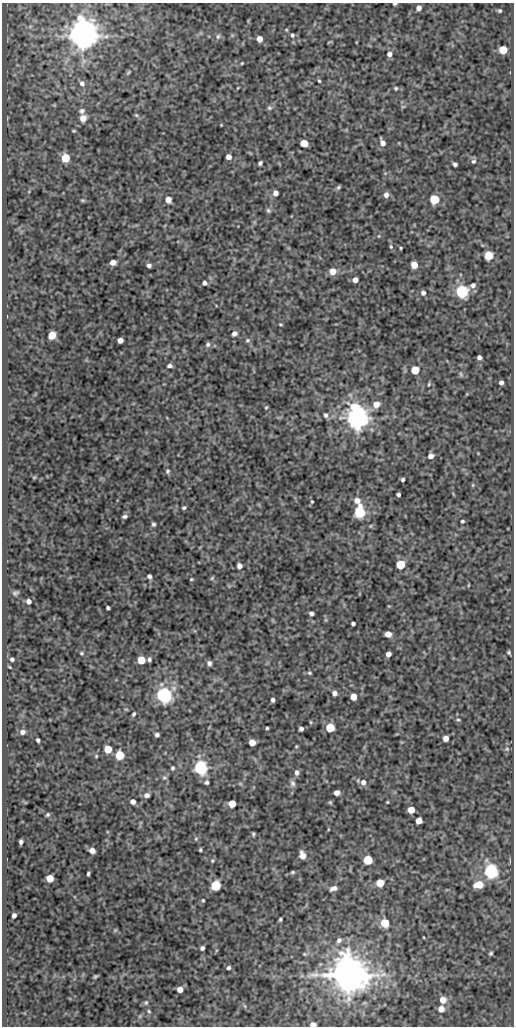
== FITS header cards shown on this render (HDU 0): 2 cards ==
NAXIS1  =                  512
NAXIS2  =                 1024

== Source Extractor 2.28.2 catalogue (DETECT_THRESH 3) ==
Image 512 x 1024 px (HDU 0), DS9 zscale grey, 1 PNG px = 1 image px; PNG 516 x 1028 px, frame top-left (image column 1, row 1024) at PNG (2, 3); no overlay
Background 166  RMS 0.66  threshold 1.97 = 3 sigma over >= 5 px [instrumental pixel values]
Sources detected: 170; all 170 listed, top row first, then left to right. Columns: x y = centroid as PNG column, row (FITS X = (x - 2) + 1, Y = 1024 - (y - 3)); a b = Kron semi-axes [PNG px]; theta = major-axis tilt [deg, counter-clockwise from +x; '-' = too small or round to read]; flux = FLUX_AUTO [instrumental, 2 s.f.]
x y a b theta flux
395 4 4 3 - 70
419 8 5 4 - 230
500 11 4 4 - 70
82 29 7 7 - 19000
292 35 5 5 - 85
83 36 8 7 - 86000
218 36 7 5 74 110
259 39 5 5 - 380
329 42 5 2 - 36
503 50 5 5 - 1700
389 54 6 6 - 190
242 63 4 3 - 42
129 72 8 4 45 68
319 81 3 3 - 50
82 83 7 6 - 150
396 88 4 4 - 59
403 106 6 4 19 56
269 108 7 6 - 90
82 111 7 6 - 120
136 115 6 5 - 66
83 118 7 6 - 360
221 125 2 2 - 28
304 143 6 5 - 910
382 143 7 4 -70 250
228 157 5 4 - 280
65 158 5 5 - 1700
473 161 6 6 - 99
260 163 4 3 - 100
455 164 4 3 - 110
338 187 6 4 41 74
275 193 5 5 - 250
386 195 6 6 - 190
434 199 5 5 - 2600
83 200 6 4 -19 60
168 200 5 5 - 420
268 210 7 6 - 92
379 236 5 3 - 39
391 247 6 5 - 69
401 248 3 2 - 45
489 255 5 5 - 2000
113 262 5 5 - 350
149 265 4 4 - 150
414 265 5 5 - 730
333 271 6 6 - 540
355 280 5 4 - 290
204 283 5 5 - 140
473 285 7 6 - 140
462 291 6 6 - 10000
423 293 6 6 - 130
280 324 5 3 - 49
234 333 6 5 - 180
52 335 6 5 - 1000
120 340 5 5 - 290
248 340 7 6 - 94
208 345 7 6 - 120
479 357 4 4 - 160
170 366 6 4 1 120
415 370 5 5 - 1200
461 374 7 5 -48 79
501 382 4 4 - 160
429 384 5 4 - 51
376 404 7 6 - 470
266 407 4 3 - 50
326 415 7 5 -66 120
357 418 7 7 - 58000
431 456 5 5 - 210
167 471 6 6 - 88
34 477 5 3 - 42
403 479 4 3 - 90
473 485 5 4 - 46
398 495 4 3 - 93
357 500 9 8 - 280
312 502 4 3 - 46
184 508 4 4 - 73
360 512 6 5 - 5200
125 516 5 4 - 100
462 521 3 3 - 66
153 524 5 4 - 96
400 565 5 5 - 2300
239 566 5 5 - 220
149 576 4 4 - 150
212 578 6 4 46 53
191 579 4 3 - 47
468 585 5 3 - 36
15 593 7 4 10 90
28 601 4 4 - 180
108 608 4 3 - 87
311 613 5 4 - 120
353 624 4 4 - 110
388 634 5 5 - 450
509 652 4 3 - 57
81 653 5 4 - 60
388 654 5 4 - 270
12 659 5 5 - 96
149 659 4 4 - 98
141 660 5 5 - 1100
209 663 5 5 - 150
310 673 5 4 - 68
334 693 5 5 - 210
164 695 6 6 - 16000
354 697 5 5 - 780
273 700 4 4 - 120
126 709 6 3 -18 42
134 714 5 3 - 76
458 720 5 4 - 58
310 722 6 4 -89 46
330 727 5 5 - 1900
267 728 3 3 - 62
301 729 4 4 - 110
22 732 6 5 - 190
157 735 4 4 - 120
446 738 5 5 - 270
38 740 4 3 - 92
252 742 5 5 - 520
296 746 4 3 - 43
108 749 5 5 - 980
507 749 6 5 - 75
119 755 5 5 - 2200
96 756 4 4 - 49
172 768 5 4 - 74
200 768 6 6 - 11000
297 772 6 5 - 160
164 778 7 5 0 82
207 782 5 5 - 86
363 782 7 7 - 250
292 783 9 7 -74 140
337 793 5 4 - 290
147 795 6 5 - 170
133 801 4 4 - 230
330 802 6 5 - 55
387 802 3 3 - 41
232 804 5 5 - 780
411 810 5 5 - 630
47 815 5 4 - 69
419 821 5 5 - 450
253 834 4 3 - 61
196 839 6 5 - 61
21 842 4 4 - 110
200 850 4 3 - 53
92 851 5 4 - 340
302 855 7 5 -72 390
368 860 5 5 - 2600
212 861 5 4 - 51
491 871 6 6 - 13000
293 872 6 4 15 66
88 874 4 3 - 78
50 878 5 5 - 900
380 883 5 5 - 1100
479 885 8 6 8 870
216 886 6 5 - 3500
333 888 8 5 19 180
203 900 4 3 - 51
14 915 4 4 - 150
280 919 4 3 - 63
385 923 5 5 - 1800
115 930 5 5 - 57
339 940 7 6 - 140
202 948 4 4 - 110
491 953 5 4 - 71
304 954 5 4 - 53
229 968 4 3 - 83
348 975 10 10 - 160000
95 976 5 3 - 64
180 989 5 5 - 410
443 1000 6 6 - 460
146 1003 6 5 - 86
441 1009 6 5 - 380
149 1011 6 4 -68 66
140 1016 6 4 72 60
313 1025 5 4 - 350
At the frame edge (FLAGS 8, measured only in part): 2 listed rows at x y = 395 4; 313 1025

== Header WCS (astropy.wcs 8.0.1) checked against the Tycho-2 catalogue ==
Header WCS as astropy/WCSLIB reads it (CRVAL/CRPIX/CD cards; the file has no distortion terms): RA---SIN/DEC--SIN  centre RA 05:38:08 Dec -06:16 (84.53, -6.27 deg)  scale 1 arcsec/px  FOV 8.5' x 17.1'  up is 0 deg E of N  parity normal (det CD < 0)
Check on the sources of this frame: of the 60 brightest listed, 4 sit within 1.5 arcsec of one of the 11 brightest Tycho-2 stars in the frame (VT <= 11.58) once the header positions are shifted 0.04 arcsec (0.04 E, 0.01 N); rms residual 0.30 arcsec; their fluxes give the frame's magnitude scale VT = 21.35 - 2.5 log10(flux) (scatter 0.09 mag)
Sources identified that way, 4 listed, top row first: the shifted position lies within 1.5 arcsec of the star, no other Tycho-2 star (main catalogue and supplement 1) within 3.0 arcsec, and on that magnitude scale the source's flux lands within +1.5 / -3 mag of the star's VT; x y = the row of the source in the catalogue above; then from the Tycho-2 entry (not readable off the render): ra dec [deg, ICRS J2000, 3 dp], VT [Tycho-2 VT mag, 2 dp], TYC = Tycho-2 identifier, HIP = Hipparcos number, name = IAU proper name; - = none
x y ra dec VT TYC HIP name
83 36 84.581 -6.133 8.80 4779-625-1 - -
357 418 84.505 -6.239 9.37 4779-351-1 - -
164 695 84.559 -6.316 10.94 4779-234-1 - -
348 975 84.507 -6.394 8.40 4779-456-1 - -